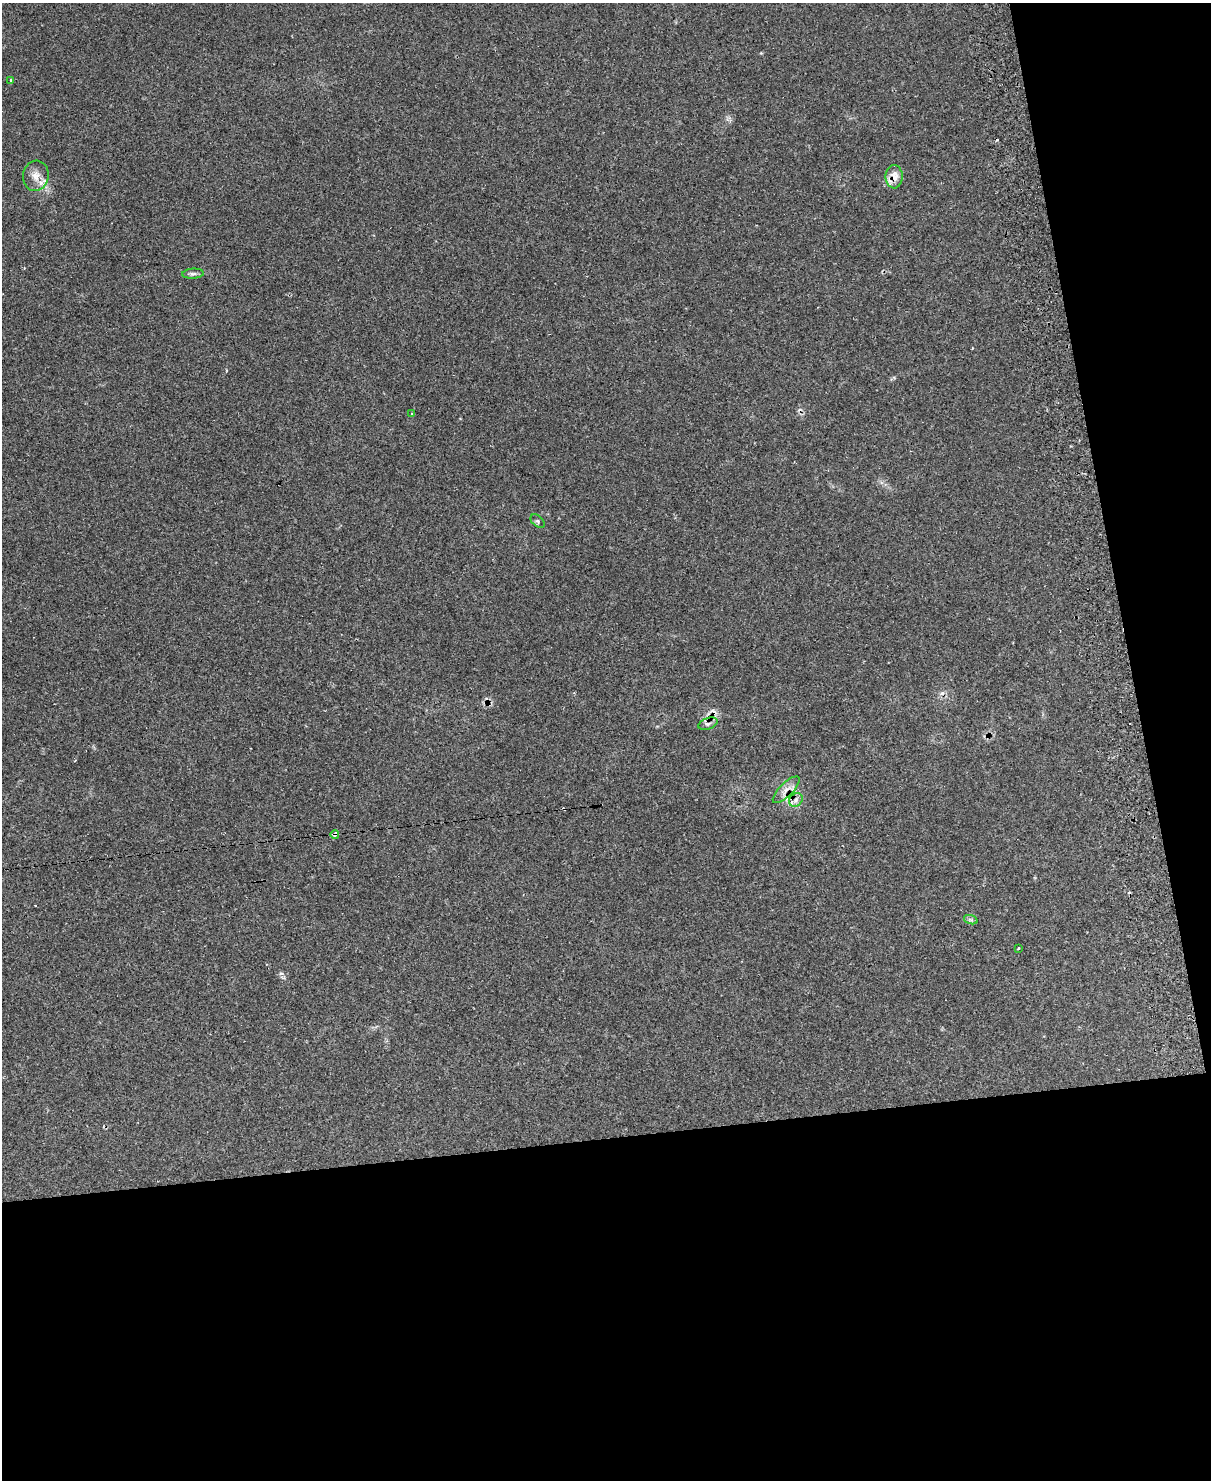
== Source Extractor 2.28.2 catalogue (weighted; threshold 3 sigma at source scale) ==
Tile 12 of 4 x 3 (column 4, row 3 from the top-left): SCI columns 3676-4884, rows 255-1732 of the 4884 x 4829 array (HDU 1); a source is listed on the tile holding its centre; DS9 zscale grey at full resolution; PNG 1213 x 1482 px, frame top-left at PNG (2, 3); each listed source drawn as its Kron ellipse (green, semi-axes under 4 px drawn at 4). Shown black and unused: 29% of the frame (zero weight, under 2 of 3 exposures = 3% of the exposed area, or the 3 px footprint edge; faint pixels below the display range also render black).
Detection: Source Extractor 2.28.2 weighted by HDU 2 'WHT'; one run over the whole footprint, this tile lists its part. Background 0.145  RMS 0.0072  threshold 0.0325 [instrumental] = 3 sigma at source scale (4.5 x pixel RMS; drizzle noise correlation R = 1.50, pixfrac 1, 0.05/0.05 arcsec/px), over >= 5 px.
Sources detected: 20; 7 cosmic-ray / hot-pixel residue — neither listed nor drawn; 1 inside a brighter listed object's ellipse — not listed separately; the other 12 listed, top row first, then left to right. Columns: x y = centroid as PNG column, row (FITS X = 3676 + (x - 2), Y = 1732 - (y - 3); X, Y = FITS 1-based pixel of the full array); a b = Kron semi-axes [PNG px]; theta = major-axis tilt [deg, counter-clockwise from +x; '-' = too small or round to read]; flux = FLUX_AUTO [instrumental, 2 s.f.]
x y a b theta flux
11 80 4 3 - 0.84
36 176 15 13 82 8
894 177 11 8 89 8.2
193 274 11 5 4 2
412 414 3 2 - 1.5
538 521 8 5 -40 1.5
708 724 10 5 20 2.4
786 790 17 6 45 5.3
796 800 7 6 - 2.5
335 834 4 3 - 9.7
971 920 7 4 -18 1.5
1019 948 3 2 - 1.2
Overlapping masked pixels (flux is a lower limit): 3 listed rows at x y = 894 177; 786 790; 335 834